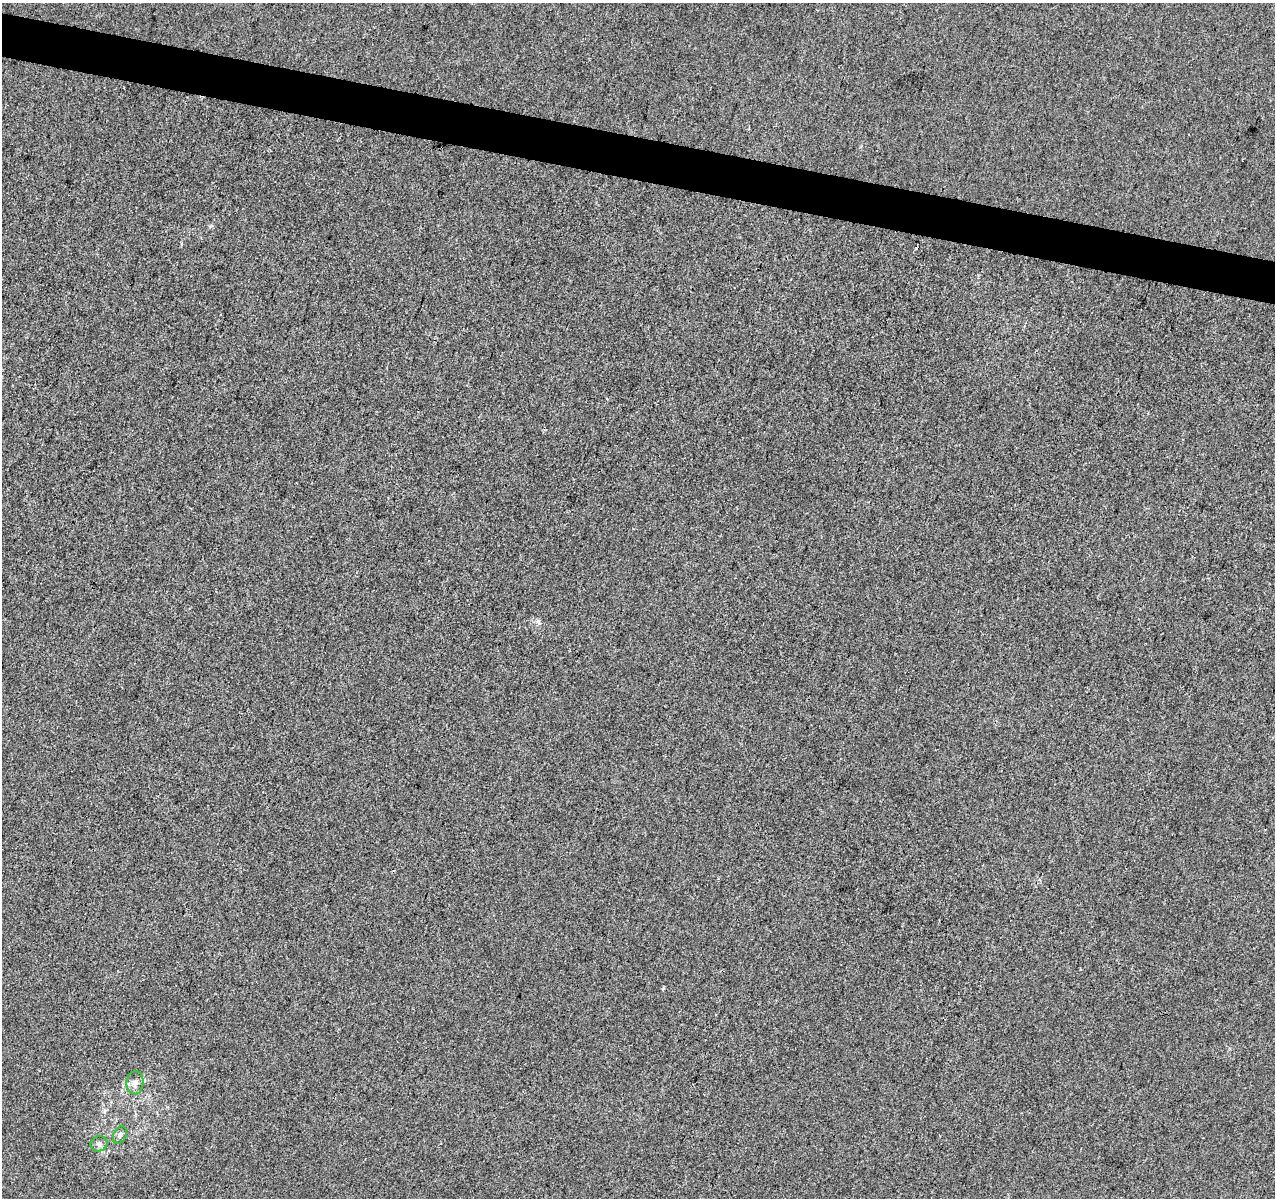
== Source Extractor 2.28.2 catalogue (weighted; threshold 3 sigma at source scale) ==
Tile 11 of 4 x 4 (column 3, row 3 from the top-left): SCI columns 2558-3830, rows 1481-2676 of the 5104 x 5290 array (HDU 1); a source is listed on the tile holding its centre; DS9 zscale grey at full resolution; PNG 1277 x 1200 px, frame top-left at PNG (2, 3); each listed source drawn as its Kron ellipse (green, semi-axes under 4 px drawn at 4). Shown black and unused: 4% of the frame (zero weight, under 3 of 4 exposures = <1% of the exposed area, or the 3 px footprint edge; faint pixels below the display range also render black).
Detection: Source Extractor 2.28.2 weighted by HDU 2 'WHT'; one run over the whole footprint, this tile lists its part. Background -1.32e-04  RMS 0.0035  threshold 0.016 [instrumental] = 3 sigma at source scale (4.5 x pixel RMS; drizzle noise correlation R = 1.50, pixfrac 1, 0.0396/0.0396 arcsec/px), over >= 5 px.
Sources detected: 3; all 3 listed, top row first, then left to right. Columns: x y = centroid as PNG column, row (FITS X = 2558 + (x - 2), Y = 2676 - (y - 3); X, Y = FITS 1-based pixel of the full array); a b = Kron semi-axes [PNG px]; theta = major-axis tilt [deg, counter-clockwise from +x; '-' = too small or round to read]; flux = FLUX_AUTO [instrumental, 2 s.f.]
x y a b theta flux
135 1083 11 8 85 2
120 1135 9 6 64 1.1
99 1144 8 7 - 1.3